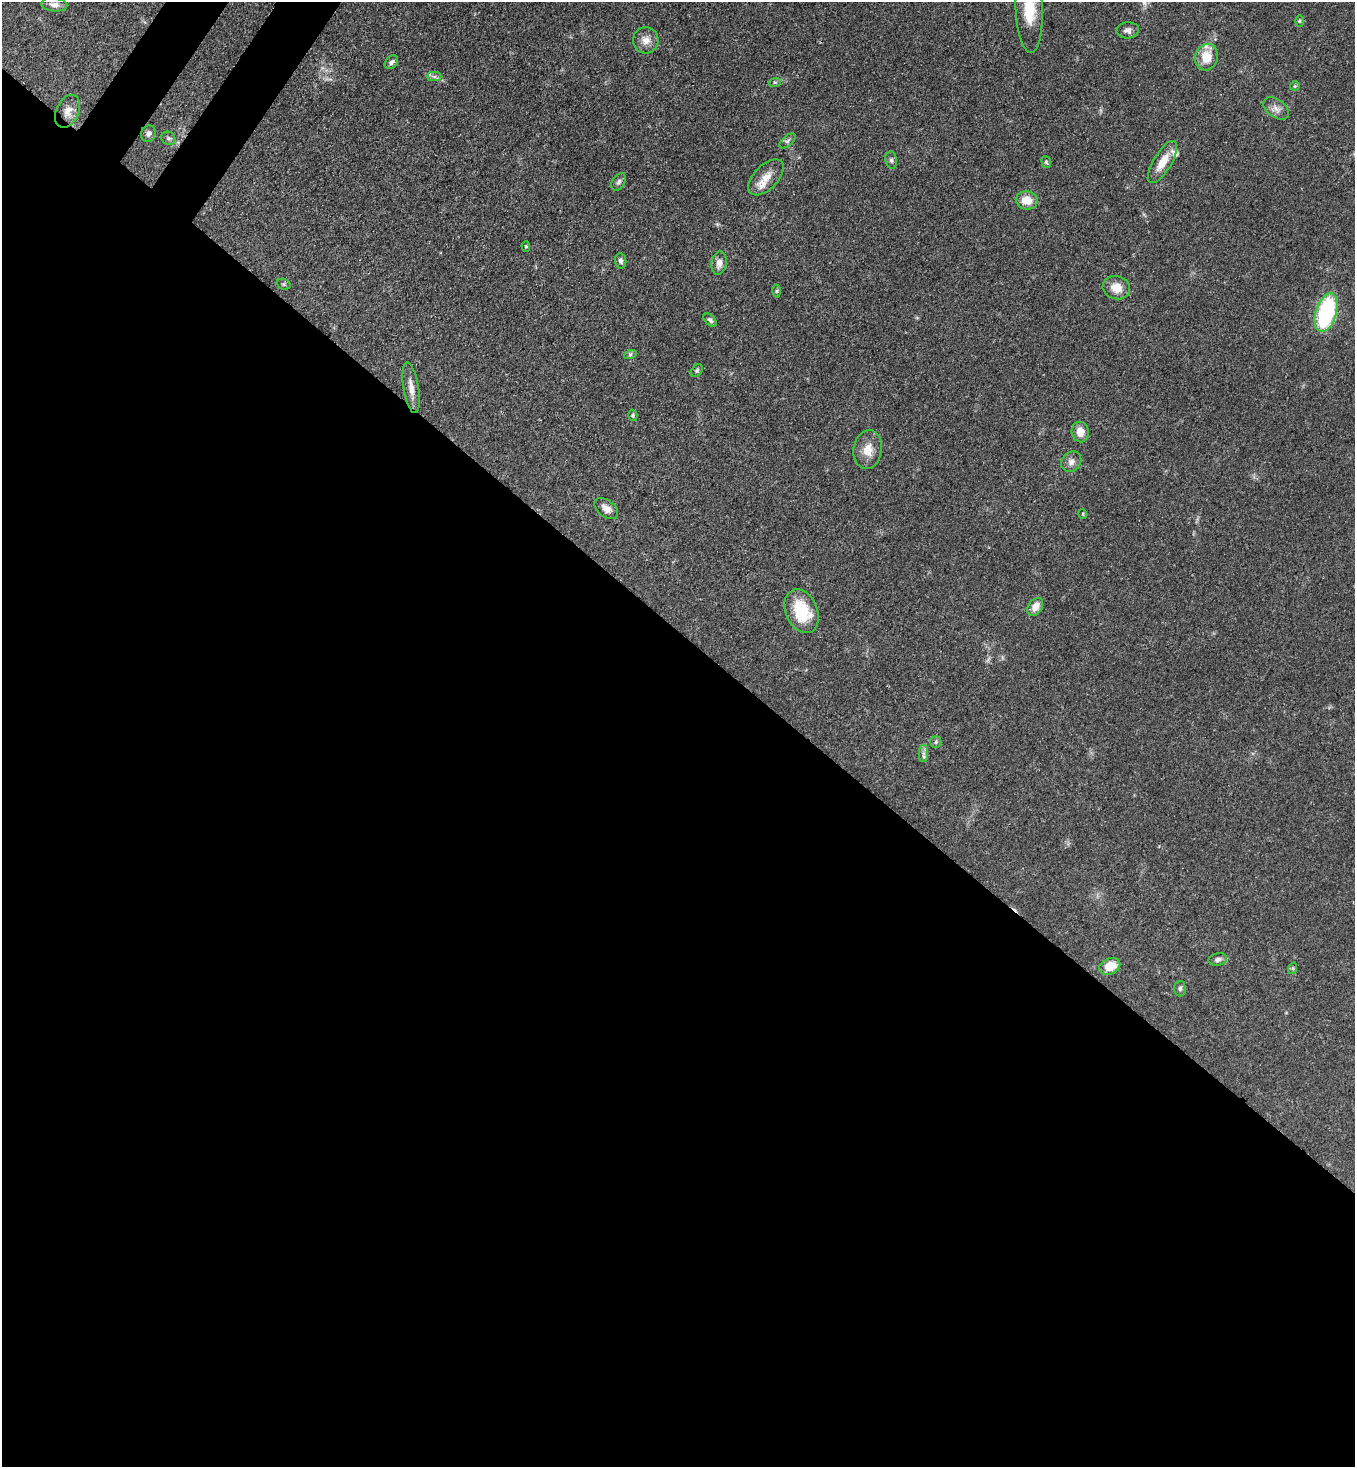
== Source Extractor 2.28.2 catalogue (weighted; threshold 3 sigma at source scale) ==
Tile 14 of 4 x 4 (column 2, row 4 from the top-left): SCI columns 1717-3069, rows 60-1524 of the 6001 x 5979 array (HDU 1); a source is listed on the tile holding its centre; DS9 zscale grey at full resolution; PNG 1357 x 1469 px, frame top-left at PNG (2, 2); each listed source drawn as its Kron ellipse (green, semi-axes under 4 px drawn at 4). Shown black and unused: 58% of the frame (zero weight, under 3 of 4 exposures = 7% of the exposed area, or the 3 px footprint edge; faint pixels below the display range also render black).
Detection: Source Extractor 2.28.2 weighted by HDU 2 'WHT'; one run over the whole footprint, this tile lists its part. Background 0.0699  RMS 0.0036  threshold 0.0163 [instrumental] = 3 sigma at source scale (4.5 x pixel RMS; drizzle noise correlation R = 1.50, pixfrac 1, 0.05/0.05 arcsec/px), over >= 5 px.
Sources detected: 48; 2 inside a brighter listed object's ellipse — not listed separately; the other 46 listed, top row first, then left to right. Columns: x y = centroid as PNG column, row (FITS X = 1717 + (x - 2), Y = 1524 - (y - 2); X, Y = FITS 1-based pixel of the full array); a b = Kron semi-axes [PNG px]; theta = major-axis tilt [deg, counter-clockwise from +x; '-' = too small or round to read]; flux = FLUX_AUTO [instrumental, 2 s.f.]
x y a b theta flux
54 5 13 7 -6 2
1029 9 43 13 -88 14
1299 21 6 4 89 0.44
1128 30 11 8 5 1.6
646 40 13 13 - 3.2
1206 57 13 11 76 6.4
391 62 7 5 45 1.1
434 77 7 4 0 0.81
775 82 6 4 18 0.51
1295 86 5 5 - 0.47
1276 109 14 9 -35 2.3
68 111 17 11 65 3.3
148 134 8 7 - 1.3
168 138 7 6 - 0.86
787 141 10 5 42 0.86
891 160 8 5 -80 0.93
1046 162 6 4 -73 0.54
1162 162 24 9 59 6
766 177 22 12 46 5.1
619 182 9 6 58 1
1027 200 11 9 -10 5
526 246 5 4 - 0.5
621 261 7 5 -82 1
719 263 12 7 81 2.4
284 284 7 5 -21 0.6
1116 288 14 11 -13 4.8
777 291 6 4 89 0.49
1326 313 20 10 74 39
710 320 8 4 -45 0.88
630 355 6 4 19 0.61
697 370 7 5 49 0.64
411 388 26 7 -81 3.5
633 415 6 4 -73 0.48
1080 432 10 8 -78 3.6
868 450 19 14 80 5
1071 462 11 9 49 1.9
606 509 13 8 -36 2.4
1083 514 5 3 - 0.33
1035 607 10 7 55 3.7
802 611 23 16 -67 14
936 742 6 5 - 0.62
924 753 9 4 -90 0.99
1218 959 9 6 11 1.3
1110 966 11 8 24 6.2
1293 968 6 4 73 0.46
1180 989 7 5 88 0.86
Isophote crosses this tile's border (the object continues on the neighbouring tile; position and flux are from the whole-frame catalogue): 1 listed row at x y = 1029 9